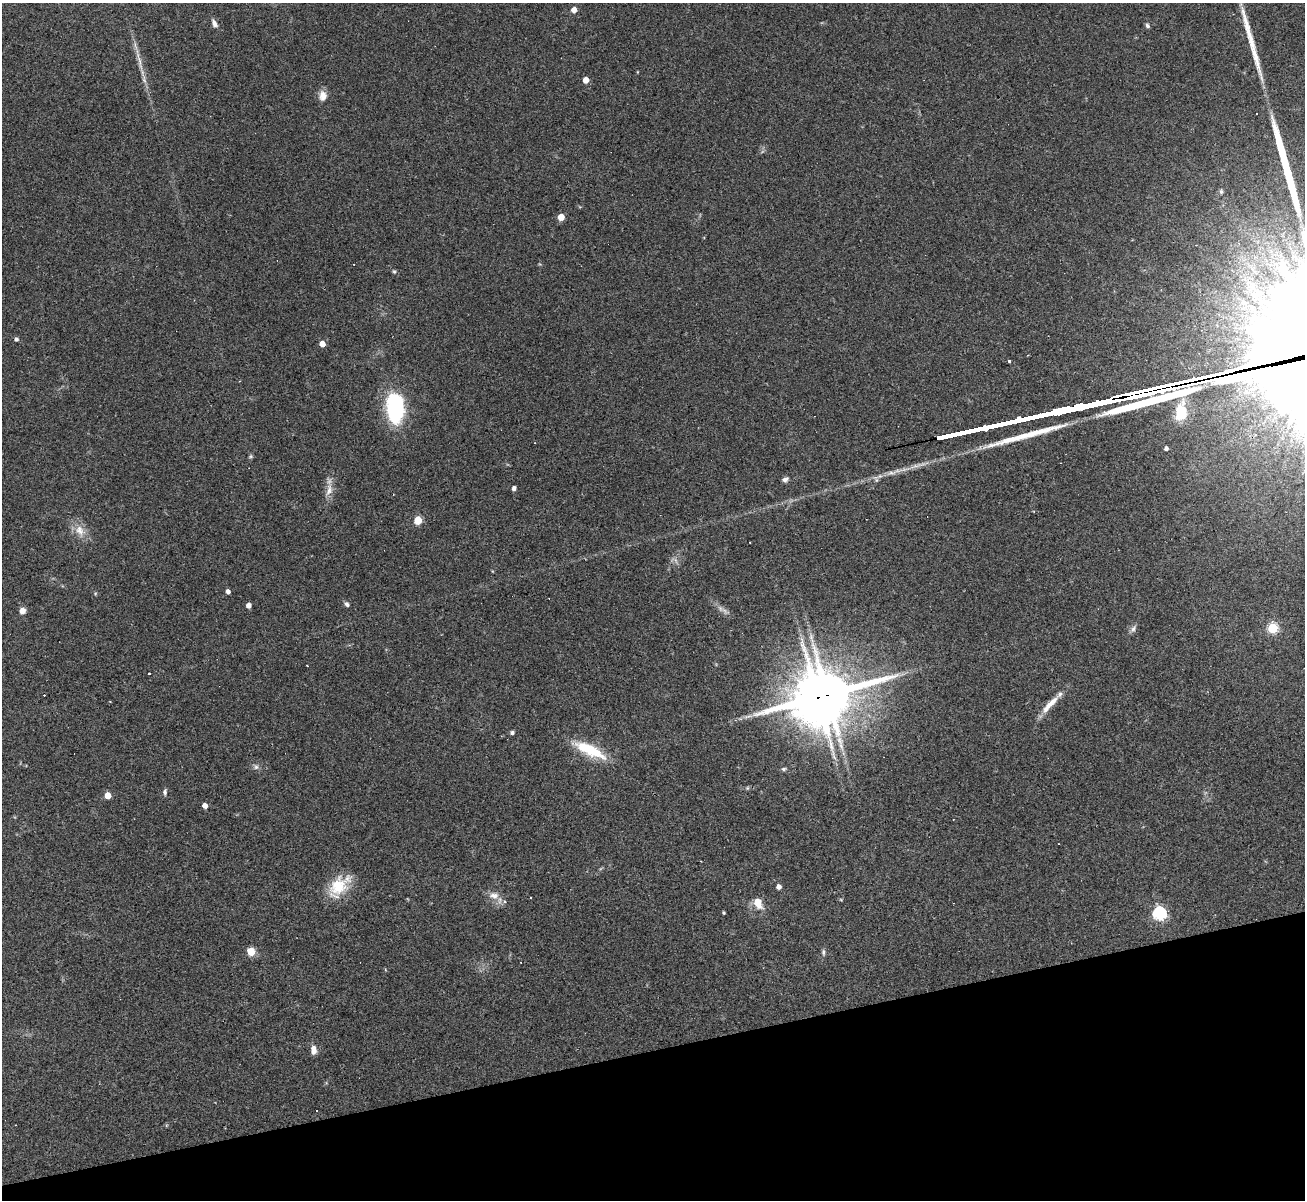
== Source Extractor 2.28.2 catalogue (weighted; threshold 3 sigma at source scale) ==
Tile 14 of 4 x 4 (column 2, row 4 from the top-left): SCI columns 1304-2606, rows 264-1461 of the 5213 x 5196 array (HDU 1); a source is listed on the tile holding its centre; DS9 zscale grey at full resolution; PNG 1307 x 1202 px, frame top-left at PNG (2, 3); no overlay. Shown black and unused: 13% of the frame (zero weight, under 2 of 3 exposures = <1% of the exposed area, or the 3 px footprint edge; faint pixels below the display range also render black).
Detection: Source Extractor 2.28.2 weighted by HDU 2 'WHT'; one run over the whole footprint, this tile lists its part. Background 0.0885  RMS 0.006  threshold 0.0269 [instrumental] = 3 sigma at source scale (4.5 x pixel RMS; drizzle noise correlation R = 1.50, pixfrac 1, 0.05/0.05 arcsec/px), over >= 5 px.
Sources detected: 74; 8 cosmic-ray / hot-pixel residue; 8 long thin detections or spike segments (spike, bleed or trail) — not listed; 3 inside a brighter listed object's ellipse — not listed separately; the other 55 listed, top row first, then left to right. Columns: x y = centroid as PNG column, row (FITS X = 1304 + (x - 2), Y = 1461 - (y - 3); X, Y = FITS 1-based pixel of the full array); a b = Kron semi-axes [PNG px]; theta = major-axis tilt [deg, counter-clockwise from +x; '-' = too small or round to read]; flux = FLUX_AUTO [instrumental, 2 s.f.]
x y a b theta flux
574 10 5 4 - 4.9
214 23 12 6 -64 2.8
1147 26 6 5 - 1.3
1251 42 27 8 -75 6.4
637 72 4 3 - 0.42
586 80 5 4 - 6
323 96 13 10 88 4.7
1256 113 3 2 - 0.59
1221 191 7 6 - 1.4
561 217 5 5 - 9.7
394 272 7 4 -62 0.99
1257 293 21 17 87 18
16 339 4 4 - 1.7
322 344 5 4 - 6.3
1009 361 4 3 - 2.2
395 408 27 15 -86 66
1181 412 20 12 81 16
1166 448 4 4 - 1.8
251 456 6 5 - 0.88
892 473 19 5 13 4.6
785 479 7 5 22 2.1
514 488 4 4 - 2.4
329 490 21 9 76 6.1
418 520 5 5 - 22
80 531 19 13 -61 7.9
228 592 4 4 - 2.8
347 604 7 5 -40 1.5
248 605 4 4 - 3.6
22 611 7 6 - 4.1
725 611 15 6 -37 3
1272 628 5 5 - 50
1133 629 12 6 59 2.2
149 674 3 2 - 1.2
818 697 19 17 87 2200
110 702 4 2 - 0.38
1050 705 34 7 47 9
512 733 4 4 - 1.6
590 750 37 11 -25 27
256 767 9 7 -45 2
783 769 6 5 - 1.2
747 788 5 5 - 0.85
165 792 9 5 86 1.6
107 796 5 5 - 11
205 806 4 4 - 4.3
1059 844 2 2 - 0.4
339 885 30 18 41 21
779 887 4 4 - 3.3
494 895 15 11 -3 5.6
758 903 11 8 -67 9
723 913 3 3 - 0.83
1159 914 6 6 - 110
251 952 5 5 - 23
823 952 10 5 -87 1.4
313 1050 11 7 88 4.4
317 1110 3 2 - 0.61
Overlapping masked pixels (flux is a lower limit): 1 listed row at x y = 818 697